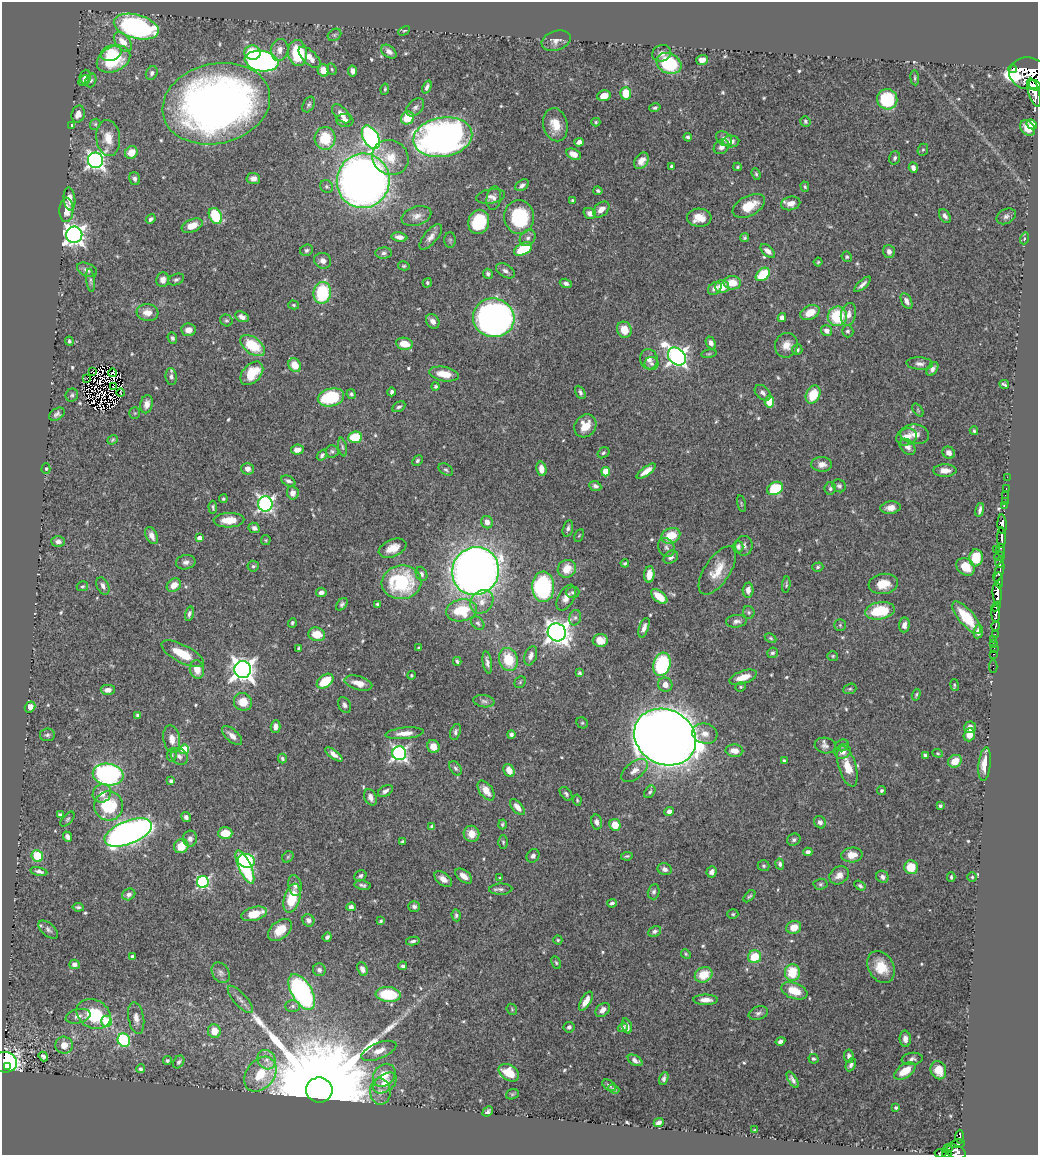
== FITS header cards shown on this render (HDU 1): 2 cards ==
NAXIS1  =                 1036
NAXIS2  =                 1153

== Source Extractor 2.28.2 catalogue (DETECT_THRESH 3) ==
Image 1036 x 1153 px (HDU 1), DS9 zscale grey, 1 PNG px = 1 image px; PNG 1040 x 1157 px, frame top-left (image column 1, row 1153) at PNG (2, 2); each listed source drawn as its Kron ellipse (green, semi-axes under 4 px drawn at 4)
Background 0.632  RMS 0.014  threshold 0.042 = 3 sigma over >= 5 px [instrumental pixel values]
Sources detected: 592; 5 with non-positive FLUX_AUTO (blend fragments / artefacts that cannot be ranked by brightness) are neither listed nor drawn; of the other 587, the 500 brightest by FLUX_AUTO listed and drawn (87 fainter detections omitted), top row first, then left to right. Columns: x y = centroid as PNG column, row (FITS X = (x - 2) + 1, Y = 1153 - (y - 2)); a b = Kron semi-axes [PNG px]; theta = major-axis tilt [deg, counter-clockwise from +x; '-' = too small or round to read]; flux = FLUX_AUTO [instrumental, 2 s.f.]
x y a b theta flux
136 27 23 12 -15 200
404 31 6 4 27 1.2
334 35 7 5 35 1.7
556 41 15 9 17 6
123 42 11 7 -50 12
280 50 11 8 79 7
389 52 8 5 -37 4.7
111 53 10 7 18 39
253 53 8 7 - 24
298 53 13 9 -82 48
662 53 9 8 - 5.6
310 57 14 6 -44 11
113 59 18 12 27 52
702 60 6 5 - 5.5
262 61 17 10 -10 390
669 63 13 10 -25 68
332 69 6 4 -69 1.3
1012 69 4 2 - 580
323 70 6 5 - 12
353 71 5 4 - 4.2
152 73 7 5 60 3
1028 73 19 16 -6 3100
85 77 7 5 70 4.8
915 78 7 4 -84 1.5
84 80 6 4 40 2.9
91 80 7 5 71 1.8
1035 85 6 5 - 860
427 87 7 4 67 2.9
385 89 6 4 80 1.3
1034 92 15 5 -74 1400
626 93 6 5 - 22
604 96 7 5 14 8.9
887 99 10 10 - 64
216 104 54 40 13 730
309 104 8 5 61 2.2
415 107 10 7 45 3.7
655 108 5 4 - 2
78 114 8 6 74 6.2
341 114 11 6 -47 7
408 118 7 6 - 23
345 120 8 6 -6 4.5
805 121 5 5 - 1.7
596 122 4 4 - 1.3
95 124 6 5 - 1.5
1032 124 6 4 -47 5.6
72 125 4 4 - 2.9
555 125 17 12 -76 16
1028 128 8 6 -54 12
371 137 13 7 -61 180
443 137 30 19 10 440
688 137 4 3 - 1.9
108 138 18 12 -82 14
325 138 11 10 - 31
724 139 9 6 -34 4.4
579 142 5 4 - 4.3
731 142 8 6 5 4.9
721 147 8 6 39 3.7
923 150 6 5 - 1.5
131 152 6 6 - 13
574 154 8 5 -26 8
390 158 19 17 -33 18
895 158 7 5 73 2
95 160 8 7 - 360
642 161 9 6 55 7.2
671 166 4 3 - 2.1
737 167 4 3 - 1.3
913 168 5 4 - 4.1
756 174 6 4 -70 1.5
253 178 7 5 -4 4.6
135 179 6 5 - 2.6
363 181 27 26 - 790
522 185 7 5 34 3.1
327 187 7 6 - 2.2
805 187 5 4 - 1.2
598 191 4 3 - 1.7
490 196 14 7 10 4.9
494 198 12 7 81 4.4
69 199 11 5 -83 7.5
573 201 4 4 - 2.3
791 203 10 6 13 7.7
749 206 17 10 27 20
601 209 9 6 42 7.2
66 210 12 7 88 15
590 213 6 5 - 6.2
215 216 8 6 -61 45
416 216 15 9 18 7.3
945 216 7 5 -58 3.1
1006 216 10 7 26 3.5
519 217 17 15 -86 65
699 218 12 9 -2 14
151 219 5 4 - 2.5
479 222 12 10 70 46
192 226 11 6 23 12
74 235 8 8 - 510
399 237 8 4 -8 5.6
431 237 15 6 50 5.8
528 238 9 7 48 3.5
745 238 4 4 - 1.5
1024 238 6 4 71 1.2
450 240 8 5 89 1.6
523 249 10 5 29 32
307 250 6 5 - 2.5
768 251 9 5 -41 4.9
889 251 6 5 - 4.7
384 253 8 5 1 2.7
847 257 5 5 - 1.6
323 261 9 7 -26 5.7
818 262 4 4 - 1.2
404 266 6 4 -12 1.3
87 270 10 6 -24 3.9
505 271 10 6 -32 3.9
488 274 5 4 - 2.1
763 274 8 5 40 36
176 279 8 5 24 2.3
90 280 12 4 -83 2.4
163 280 7 6 - 5.9
427 283 5 4 - 1.5
566 283 6 4 -17 3
732 283 9 6 -1 14
862 284 10 3 41 3.7
722 287 7 6 - 14
715 288 7 5 39 5.7
322 293 11 8 81 51
906 301 8 5 -63 4
294 305 5 4 - 1.2
147 313 11 8 -6 9.3
810 313 10 7 25 14
848 314 11 7 77 6.3
837 316 10 9 - 46
242 317 7 5 -25 4.8
494 318 21 19 -14 480
782 318 4 4 - 5.1
226 320 6 5 - 1.8
433 321 8 6 -51 5.5
188 330 7 6 - 7.2
624 330 8 7 - 14
826 331 6 5 - 4.7
848 331 6 5 - 2.4
172 338 6 4 -66 2.3
69 341 4 4 - 1.6
711 343 6 4 -66 4.2
404 344 8 6 -9 13
786 345 12 11 - 9.2
253 346 14 8 -36 35
797 350 5 5 - 2.1
709 354 8 4 9 1.2
677 356 10 7 -45 490
649 359 10 9 - 5.8
652 364 7 6 - 2.4
920 364 13 6 -4 4.2
295 365 7 6 - 17
932 369 7 5 55 3.7
92 371 3 2 - 1.2
113 373 4 2 - 1.2
252 373 14 9 48 28
444 374 15 7 -10 15
171 377 8 5 -83 3.3
87 378 3 2 - 2.1
1004 385 5 3 - 1.8
436 386 4 4 - 1.7
114 387 3 2 - 1.2
391 392 4 3 - 2.4
580 392 7 4 -63 2.3
120 393 4 2 - 1.6
763 393 9 6 -44 3.4
351 394 5 4 - 1.9
72 395 6 6 - 1.9
813 395 9 7 64 26
331 397 13 9 13 61
769 401 6 4 81 20
147 404 9 6 78 6.1
399 407 7 4 30 2.3
918 410 7 4 -54 1.4
135 413 5 5 - 1.3
57 414 8 5 33 3
585 426 12 10 53 16
974 431 4 3 - 1.4
915 434 14 10 -7 9.2
355 437 7 5 5 34
907 437 10 8 20 10
113 440 5 3 - 1.3
342 447 9 3 -79 1.9
907 447 9 6 -46 4.6
297 450 6 5 - 7.4
332 451 6 6 - 2.1
603 453 6 5 - 1.9
949 453 6 5 - 5.2
322 455 6 4 50 2.4
417 461 6 4 47 2.1
822 464 10 7 -2 6.4
46 469 5 4 - 1.7
247 469 6 6 - 5.8
541 469 7 5 -79 8.7
446 470 8 5 -33 2
945 470 11 6 0 6.8
646 471 11 4 36 7.8
606 472 4 4 - 24
1007 477 2 2 - 13
288 481 7 5 -26 2.9
595 486 6 5 - 2.7
839 486 7 6 - 2.4
775 488 8 6 26 42
830 488 6 5 - 2.1
1006 489 3 2 - 23
293 493 6 6 - 5.8
1005 495 2 2 - 12
223 499 4 4 - 1.4
1005 501 2 2 - 11
265 504 7 7 - 280
741 504 8 3 -77 1.4
1004 505 3 2 - 31
213 507 6 4 -85 1.7
891 508 10 6 7 6.3
980 510 7 3 79 3.1
229 520 15 7 2 15
487 522 6 5 - 6.6
1002 524 10 4 -86 780
254 528 6 5 - 3.8
568 528 8 5 75 3.1
152 536 9 5 -64 5.9
579 536 6 4 62 1.2
671 536 10 7 24 24
199 538 4 4 - 5.3
1002 538 10 3 90 930
266 540 5 5 - 1.3
58 541 7 5 0 4.5
744 546 10 8 84 3.8
666 547 10 7 -61 3.7
738 547 6 5 - 3.4
392 548 14 8 23 13
996 549 2 2 - 14
1001 550 6 3 -82 53
1000 556 5 4 - 230
671 557 8 6 35 3.3
976 558 8 6 83 27
186 562 10 7 11 4.1
1000 562 5 3 - 340
625 563 4 3 - 1.7
253 566 5 5 - 1.7
818 567 6 4 17 1.8
966 567 10 8 -39 16
567 569 9 8 - 18
717 570 28 12 56 20
475 571 24 23 - 920
999 572 10 4 69 280
421 574 7 5 -66 2.5
649 574 8 5 85 10
999 580 8 3 -83 290
401 582 20 17 7 83
883 584 15 10 8 15
174 585 8 6 38 11
786 585 8 3 83 1.5
82 586 6 5 - 1.4
103 586 9 6 -66 4.4
543 587 15 11 -88 110
748 590 7 5 86 5.7
321 592 5 4 - 3.4
573 592 7 5 3 2
997 593 11 4 -86 1400
659 596 10 5 -39 17
566 598 14 7 62 7.2
482 602 13 10 47 9.1
342 604 7 4 51 2.3
378 604 4 4 - 1.8
996 607 5 3 - 390
461 610 15 11 8 39
880 611 15 8 9 41
749 612 6 5 - 1.7
189 614 7 4 75 2.6
996 614 8 4 -87 520
575 618 8 6 74 2.4
967 618 20 7 -50 30
736 621 10 6 8 3.8
292 623 5 4 - 1.7
478 623 7 5 -44 2.1
840 625 5 5 - 1.4
904 625 7 5 86 5.1
996 626 5 3 - 96
644 628 10 4 71 5.2
557 632 9 9 - 670
978 632 7 4 83 5
317 634 8 7 - 17
995 634 4 2 - 13
771 638 6 4 -27 1.5
993 639 2 2 - 9
600 640 7 6 - 11
994 644 3 3 - 49
299 648 4 3 - 1.8
419 648 3 3 - 1.4
994 648 2 2 - 10
772 653 5 5 - 1.9
182 654 23 9 -27 24
993 654 3 2 - 2
531 656 10 6 70 4.8
833 656 5 4 - 1.3
508 659 12 9 -71 29
457 661 4 3 - 1.6
487 662 11 4 -80 3.8
662 664 12 8 73 85
993 667 6 2 -90 14
197 669 9 7 -76 11
243 669 8 8 - 800
580 673 4 4 - 1.5
411 675 4 4 - 1.2
743 677 14 6 18 14
325 681 9 6 38 25
520 682 6 5 - 1.5
358 683 14 7 -16 9.7
665 685 7 7 - 5.8
954 685 6 4 -79 1.3
741 687 5 4 - 1.3
850 689 7 5 21 1.5
108 690 7 5 1 4.9
916 695 6 4 73 1.4
484 701 10 6 -9 3.3
243 702 9 8 - 15
344 705 8 6 -67 3.4
30 707 6 5 - 7.9
138 715 4 3 - 2.4
582 723 6 5 - 1.4
276 726 6 5 - 5.3
970 727 6 6 - 7.8
455 732 8 5 73 2.4
404 733 19 5 6 9.2
511 734 4 4 - 3
705 734 13 10 -15 8.3
47 735 7 6 - 2.2
969 735 7 5 71 11
232 736 12 6 -42 6.2
665 737 32 27 -29 2200
172 739 14 8 -80 8.7
842 745 7 5 22 2.6
433 746 6 6 - 9.5
825 746 10 7 -10 4
184 749 5 4 - 46
734 751 9 6 -3 9.8
843 752 8 7 - 5.7
399 753 7 7 - 280
938 753 5 4 - 1.2
334 754 10 4 -37 5.1
172 755 7 4 82 1.8
925 755 4 3 - 1.9
179 756 9 7 -46 4.5
282 758 5 4 - 1.9
784 761 4 3 - 2.5
955 761 7 6 - 13
985 764 17 6 84 13
847 766 21 8 -74 17
455 768 8 5 -56 2.3
509 770 7 5 -61 9.1
635 770 15 8 37 7.2
108 775 15 11 -9 200
171 781 4 3 - 2.9
385 791 8 5 32 3.4
486 791 11 6 -54 11
881 791 4 4 - 1.8
650 792 7 5 52 1.9
102 793 9 8 - 8.7
566 794 8 5 -51 2.2
370 797 8 6 -66 5
577 800 5 3 - 1.2
109 806 14 14 - 52
940 806 4 3 - 2.2
517 807 9 5 -49 7.4
669 811 4 4 - 4.8
60 815 4 4 - 3.3
186 817 5 4 - 3.2
68 819 9 5 48 1.9
596 822 7 5 -77 4
820 822 6 5 - 3.7
502 824 5 4 - 1.6
615 825 6 5 - 15
432 827 4 4 - 3
128 833 25 11 22 580
225 833 7 6 - 18
471 834 8 7 - 12
68 837 5 4 - 3.4
190 839 8 7 - 4.3
794 840 7 6 - 2.3
402 842 4 3 - 1.4
503 842 6 4 -89 1.6
181 846 7 7 - 19
808 852 4 4 - 3.8
852 855 10 7 6 11
37 856 6 5 - 30
533 856 7 6 - 3.2
627 856 6 3 9 1.4
288 857 6 5 - 1.3
246 861 8 7 - 150
780 864 6 4 -79 2.3
763 866 6 5 - 1.6
245 867 18 6 -66 78
911 867 7 7 - 21
665 869 7 6 - 3.8
39 871 8 4 -13 3.1
711 872 6 5 - 3.7
839 875 10 8 34 7.3
360 876 6 5 - 2.4
464 876 10 5 -38 7.2
882 877 6 6 - 3.5
951 877 5 3 - 1.4
972 877 4 4 - 1.4
500 878 4 4 - 1.2
443 879 10 6 -37 6
203 882 6 6 - 150
820 884 7 5 3 1.7
295 885 10 6 -79 4.2
363 885 8 4 -9 2.2
860 886 6 4 -33 2.3
501 889 11 5 2 3.2
654 892 8 5 75 2.4
129 894 7 5 27 3.5
749 896 7 3 46 1.6
292 898 15 8 74 30
612 903 5 4 - 1.9
414 906 6 5 - 2.7
78 907 5 3 - 1.6
351 907 5 4 - 4
254 914 13 6 14 21
733 914 5 4 - 1.3
456 915 6 4 -84 2.1
308 920 6 5 - 4
381 921 4 3 - 1.4
794 927 7 6 - 12
48 930 11 6 -41 3.2
280 930 14 8 40 17
655 931 7 5 25 2.8
327 937 5 3 - 2.3
558 940 4 4 - 1.2
413 941 7 3 10 2.1
686 954 5 4 - 1.3
133 957 4 4 - 3.8
754 957 7 6 - 27
556 963 6 4 -63 1.5
74 964 5 4 - 3.7
403 966 4 4 - 2
881 967 17 12 -61 21
362 969 7 5 -66 4.8
319 970 6 6 - 3.2
221 973 11 8 -59 3.9
792 973 8 7 - 28
704 975 9 7 23 21
794 991 14 8 -20 22
302 992 20 10 -60 200
388 994 12 7 -4 47
240 999 17 6 -49 4.8
706 1000 12 5 0 6.9
586 1001 11 5 59 8.4
293 1006 7 6 - 2.8
512 1009 6 5 - 1.3
603 1010 8 6 42 5.9
758 1013 10 6 18 3.2
94 1014 18 14 -28 46
78 1016 13 7 14 5.3
136 1018 16 7 -79 7.8
107 1021 5 5 - 64
627 1026 8 4 -72 4
569 1027 5 5 - 2.6
623 1027 5 4 - 2.1
214 1031 7 6 - 12
905 1039 8 5 -87 5.6
124 1040 7 6 - 81
780 1041 5 4 - 3.2
64 1045 9 8 - 9.1
379 1051 18 8 22 9.6
43 1056 5 4 - 3
849 1056 7 4 -84 3.7
813 1059 5 4 - 1.5
912 1059 10 6 7 3.3
167 1060 4 4 - 1.9
267 1060 10 9 - 7.4
635 1060 8 4 -30 3.7
5 1062 12 10 -13 120
179 1062 7 5 56 2.5
851 1065 7 5 64 3.3
7 1066 3 2 - 100
140 1069 4 4 - 1.7
938 1070 9 7 -67 16
905 1071 12 6 34 19
509 1073 11 7 -33 20
260 1074 19 14 53 29
384 1075 12 10 48 18
664 1078 7 4 70 2.5
793 1080 9 4 -58 3
385 1083 13 8 37 13
609 1085 8 5 -34 2.2
614 1089 6 4 -22 2
319 1090 13 12 - 55000
380 1091 13 10 -84 8.5
512 1094 6 5 - 1.4
896 1108 3 3 - 1.5
488 1111 6 3 43 2.1
659 1122 5 3 - 3.5
755 1130 3 3 - 1.2
960 1137 7 3 88 140
957 1144 8 3 8 99
948 1149 5 3 - 110
956 1152 10 6 -24 540
941 1153 6 3 -2 65
947 1153 5 3 - 61
At the frame edge (FLAGS 8, measured only in part): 6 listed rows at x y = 1028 73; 1035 85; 5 1062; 956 1152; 941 1153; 947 1153
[87 fainter detections neither listed nor drawn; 5 non-positive-flux detections neither listed nor drawn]